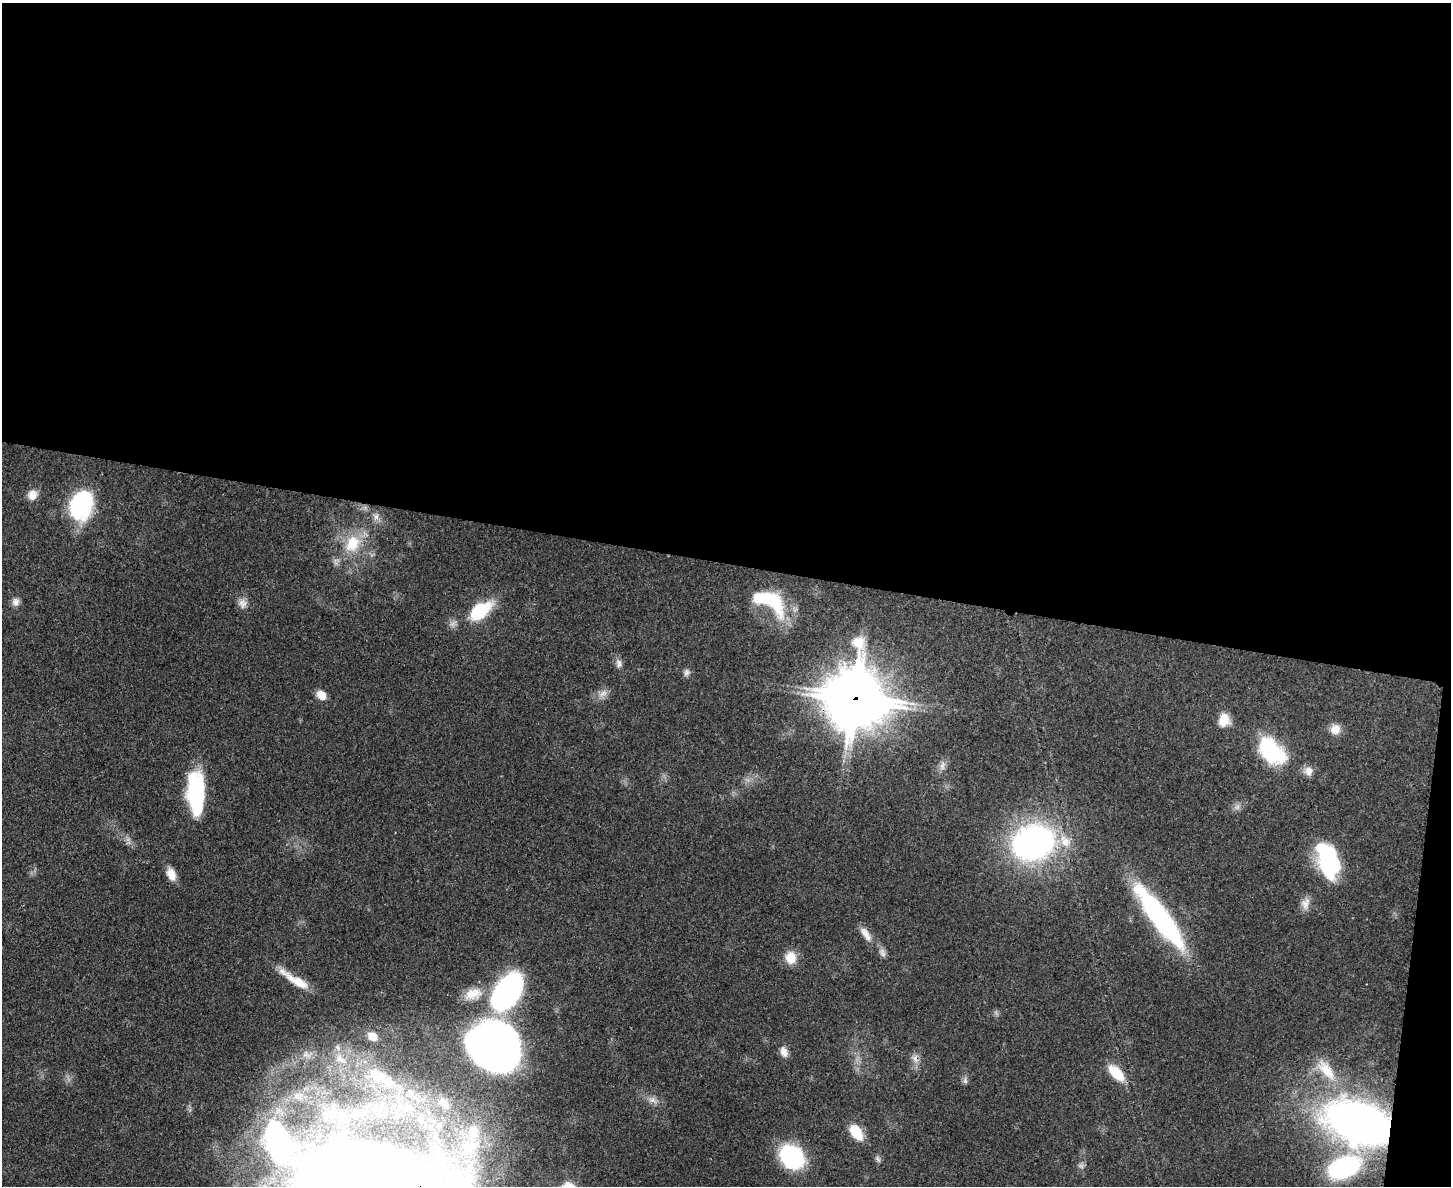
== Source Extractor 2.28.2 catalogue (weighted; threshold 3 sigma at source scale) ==
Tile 3 of 3 x 4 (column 3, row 1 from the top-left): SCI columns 3224-4672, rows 3572-4755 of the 4875 x 4778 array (HDU 1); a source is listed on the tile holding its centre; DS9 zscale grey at full resolution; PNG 1453 x 1188 px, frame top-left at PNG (2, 3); no overlay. Shown black and unused: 48% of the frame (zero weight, under 3 of 4 exposures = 7% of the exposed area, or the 3 px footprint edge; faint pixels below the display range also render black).
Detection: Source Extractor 2.28.2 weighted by HDU 2 'WHT'; one run over the whole footprint, this tile lists its part. Background 0.441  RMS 0.0079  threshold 0.0357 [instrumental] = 3 sigma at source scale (4.5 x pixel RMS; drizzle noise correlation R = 1.50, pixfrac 1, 0.05/0.05 arcsec/px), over >= 5 px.
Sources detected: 52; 2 too faint to see at this stretch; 1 inside a brighter object's white glare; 1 cosmic-ray / hot-pixel residue — not listed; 1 inside a brighter listed object's ellipse — not listed separately; the other 47 listed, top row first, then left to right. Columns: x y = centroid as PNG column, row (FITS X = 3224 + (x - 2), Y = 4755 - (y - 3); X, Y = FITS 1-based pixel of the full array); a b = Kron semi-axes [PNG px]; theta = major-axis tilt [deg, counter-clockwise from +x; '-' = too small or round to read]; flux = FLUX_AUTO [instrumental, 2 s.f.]
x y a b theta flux
32 495 13 12 - 7.6
81 504 22 16 71 120
376 517 9 7 90 3.6
352 544 26 19 61 29
774 601 42 19 -60 42
16 602 11 9 82 4.3
242 603 13 11 -88 5.6
480 611 24 14 38 47
619 663 12 7 -88 3.7
686 672 11 7 66 3
603 693 12 7 35 4.9
321 695 12 9 -43 7.3
855 698 19 17 -22 7200
1224 720 16 13 81 12
1335 729 14 12 50 7.6
1271 751 32 20 -45 68
942 766 13 7 77 4.3
1308 771 13 12 - 5.8
196 793 42 16 -88 79
1033 842 34 26 18 280
1328 860 39 20 -71 74
171 874 15 10 -66 8.5
1305 903 18 10 78 6.5
1160 917 85 18 -53 130
866 934 22 9 -57 7.8
882 953 13 7 -68 3.9
791 958 16 14 -87 12
299 983 46 9 -33 18
507 992 34 20 56 210
473 994 26 15 13 15
372 1037 13 10 -40 7.5
494 1047 44 37 -30 740
784 1052 13 9 -66 5.4
340 1059 13 8 -27 5.9
1326 1070 35 14 -51 23
1116 1073 23 11 -46 19
378 1075 37 16 -29 33
965 1081 8 6 -70 2.2
653 1100 12 7 -34 4.7
443 1103 22 12 -49 15
1360 1123 54 30 -21 570
856 1132 18 11 -56 19
278 1144 48 24 -76 140
469 1147 36 30 28 72
792 1157 22 17 -42 91
1344 1167 33 20 20 110
314 1170 70 31 63 190
Overlapping masked pixels (flux is a lower limit): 4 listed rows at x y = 855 698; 1160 917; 1116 1073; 1360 1123
Isophote crosses this tile's border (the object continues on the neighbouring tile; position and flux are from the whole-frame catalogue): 1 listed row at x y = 314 1170
Unlisted compact peaks at least as high as the median listed source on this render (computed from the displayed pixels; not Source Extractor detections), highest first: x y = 877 1158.